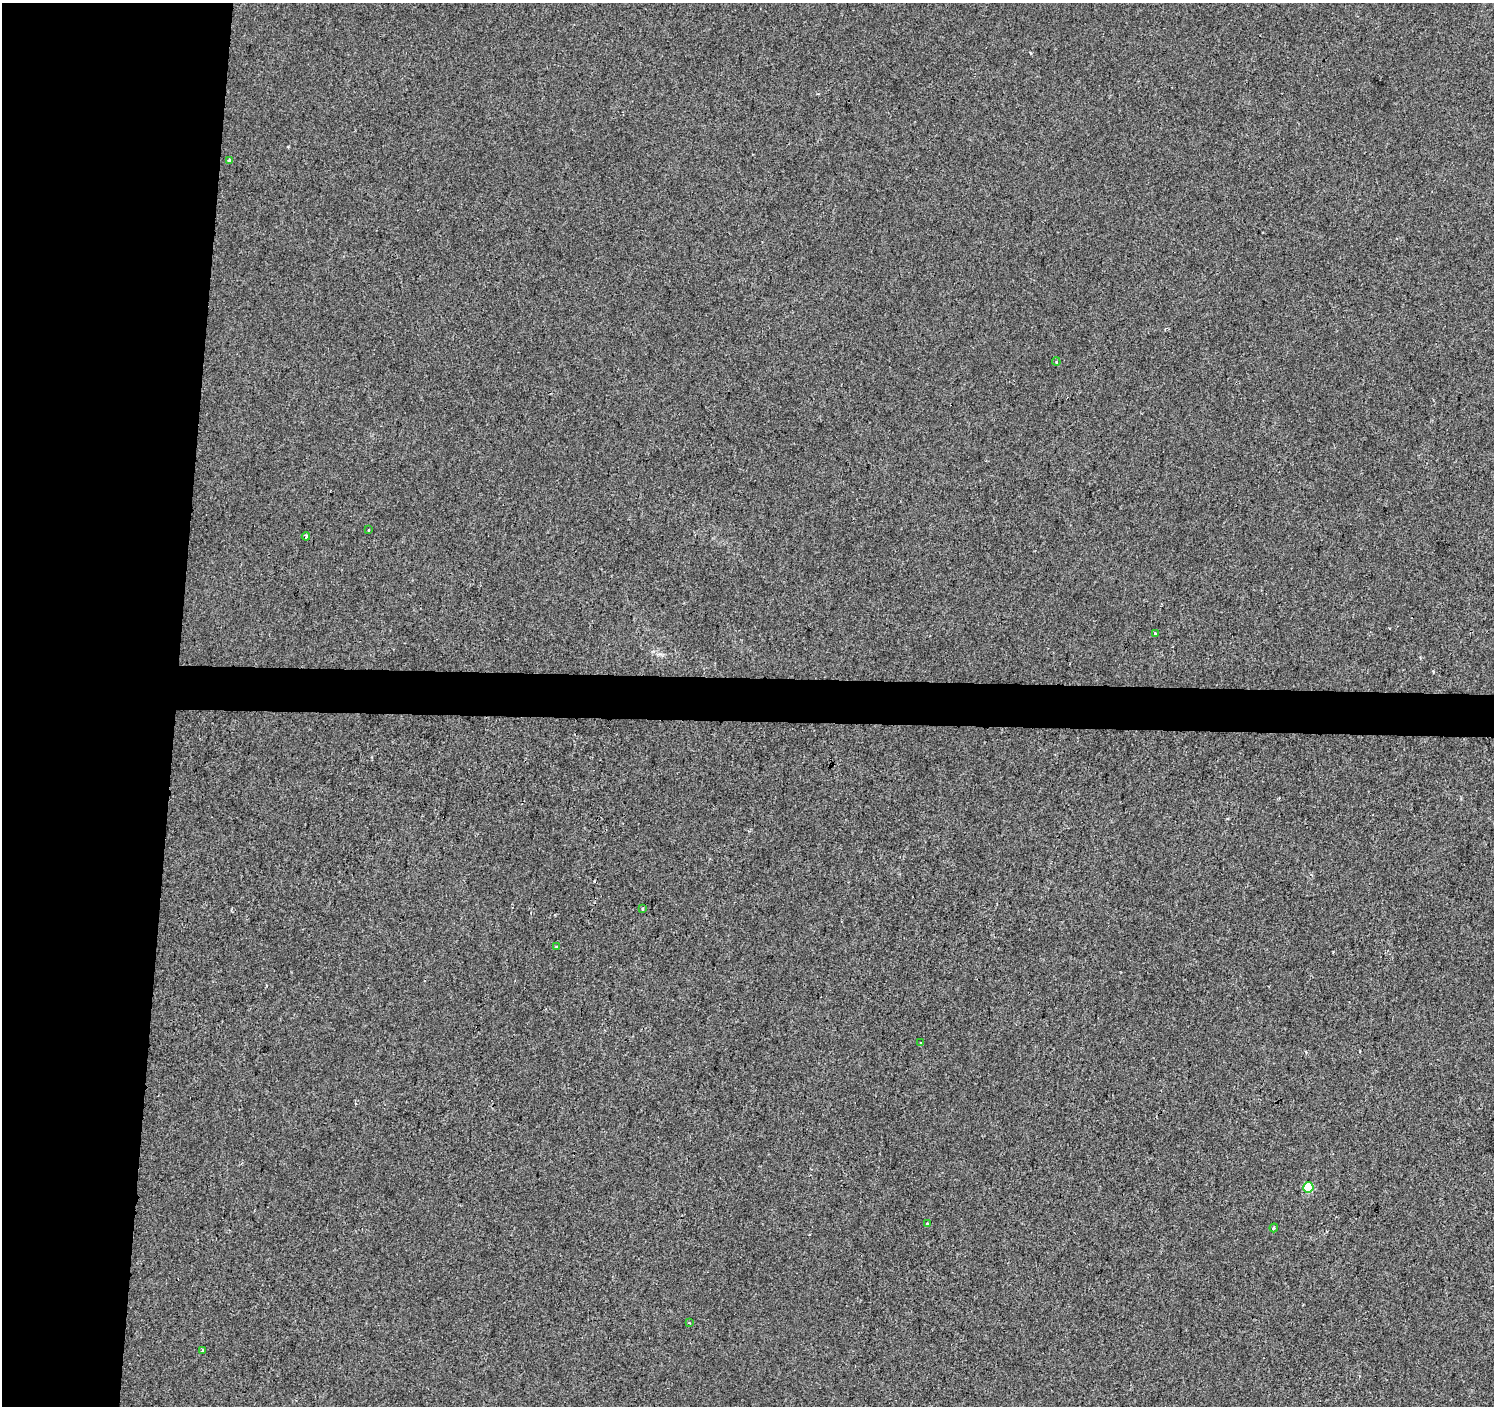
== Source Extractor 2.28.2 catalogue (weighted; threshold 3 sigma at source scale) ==
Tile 4 of 3 x 3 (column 1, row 2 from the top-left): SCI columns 7-1498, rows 1687-3090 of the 4483 x 4722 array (HDU 1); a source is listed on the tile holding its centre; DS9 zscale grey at full resolution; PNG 1496 x 1408 px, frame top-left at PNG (2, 3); each listed source drawn as its Kron ellipse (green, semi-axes under 4 px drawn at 4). Shown black and unused: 14% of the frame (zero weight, under 2 of 3 exposures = <1% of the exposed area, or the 3 px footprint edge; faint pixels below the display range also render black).
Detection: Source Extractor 2.28.2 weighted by HDU 2 'WHT'; one run over the whole footprint, this tile lists its part. Background 0.00108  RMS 0.0048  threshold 0.0214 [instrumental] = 3 sigma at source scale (4.5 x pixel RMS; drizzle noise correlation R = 1.50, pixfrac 1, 0.0396/0.0396 arcsec/px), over >= 5 px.
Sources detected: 15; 2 cosmic-ray / hot-pixel residue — neither listed nor drawn; the other 13 listed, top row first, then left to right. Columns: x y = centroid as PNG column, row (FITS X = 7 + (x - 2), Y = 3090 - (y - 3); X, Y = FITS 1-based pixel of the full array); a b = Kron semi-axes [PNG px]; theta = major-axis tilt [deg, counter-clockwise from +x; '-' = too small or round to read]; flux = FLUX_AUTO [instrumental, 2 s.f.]
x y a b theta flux
229 160 3 3 - 2.1
1056 362 4 3 - 0.83
369 530 3 3 - 1.2
306 536 4 4 - 4.7
1155 634 3 3 - 0.83
642 909 3 3 - 0.86
556 947 3 3 - 0.59
921 1043 4 3 - 1.2
1308 1187 5 5 - 24
928 1223 3 3 - 3.4
1274 1228 4 3 - 0.75
689 1323 3 3 - 0.48
202 1350 3 3 - 3.7